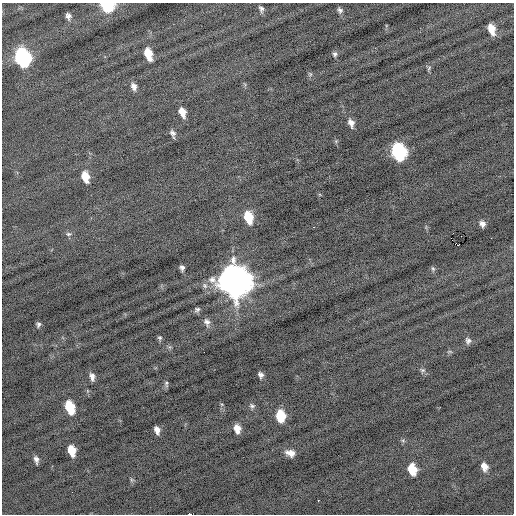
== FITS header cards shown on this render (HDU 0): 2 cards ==
NAXIS1  =                  512 / Axis length
NAXIS2  =                  512 / Axis length

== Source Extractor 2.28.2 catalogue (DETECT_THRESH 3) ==
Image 512 x 512 px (HDU 0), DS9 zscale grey, 1 PNG px = 1 image px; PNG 516 x 516 px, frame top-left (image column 1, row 512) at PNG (2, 3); no overlay
Background -0.242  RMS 0.72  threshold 2.17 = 3 sigma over >= 5 px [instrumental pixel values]
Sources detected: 50; all 50 listed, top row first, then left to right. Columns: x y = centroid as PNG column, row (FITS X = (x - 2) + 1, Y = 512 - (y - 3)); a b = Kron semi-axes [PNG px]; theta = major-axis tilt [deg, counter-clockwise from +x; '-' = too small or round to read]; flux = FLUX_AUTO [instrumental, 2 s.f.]
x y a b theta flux
107 6 9 7 -27 3300
261 9 8 5 -68 150
340 10 5 4 - 120
68 16 6 5 - 170
492 29 10 6 -73 600
148 54 11 6 -73 1000
335 54 6 6 - 110
22 58 12 9 -73 9800
429 68 8 3 60 70
310 74 6 4 -72 78
134 86 9 7 -70 240
182 112 9 6 -68 500
351 123 9 6 -69 280
173 133 9 6 -59 170
336 141 5 5 - 58
398 152 11 9 -72 7300
85 177 11 7 -75 670
248 217 11 7 -73 1300
482 224 6 5 - 210
68 234 8 5 8 100
461 236 2 2 - 24
451 238 2 2 - 430
457 245 5 3 - 750
182 268 5 4 - 140
433 269 7 5 -87 87
234 281 14 12 -70 88000
197 309 7 6 - 120
207 322 10 7 -61 220
38 324 5 4 - 110
160 338 6 5 - 88
468 341 9 7 -72 170
450 352 7 4 0 64
423 370 8 5 -26 110
261 375 5 4 - 150
92 377 9 5 -79 220
166 384 9 5 -82 100
252 406 7 6 - 120
70 407 11 7 -71 1700
280 416 10 7 -83 1500
237 429 9 6 -81 460
157 430 7 5 -73 270
403 441 6 4 -1 75
72 450 9 6 -75 830
290 453 10 7 -17 380
36 460 7 4 -77 180
484 466 9 6 -70 410
412 469 9 7 -73 1100
132 480 6 5 - 75
318 500 3 2 - 220
190 514 3 2 - 1000
At the frame edge (FLAGS 8, measured only in part): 2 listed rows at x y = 107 6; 190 514